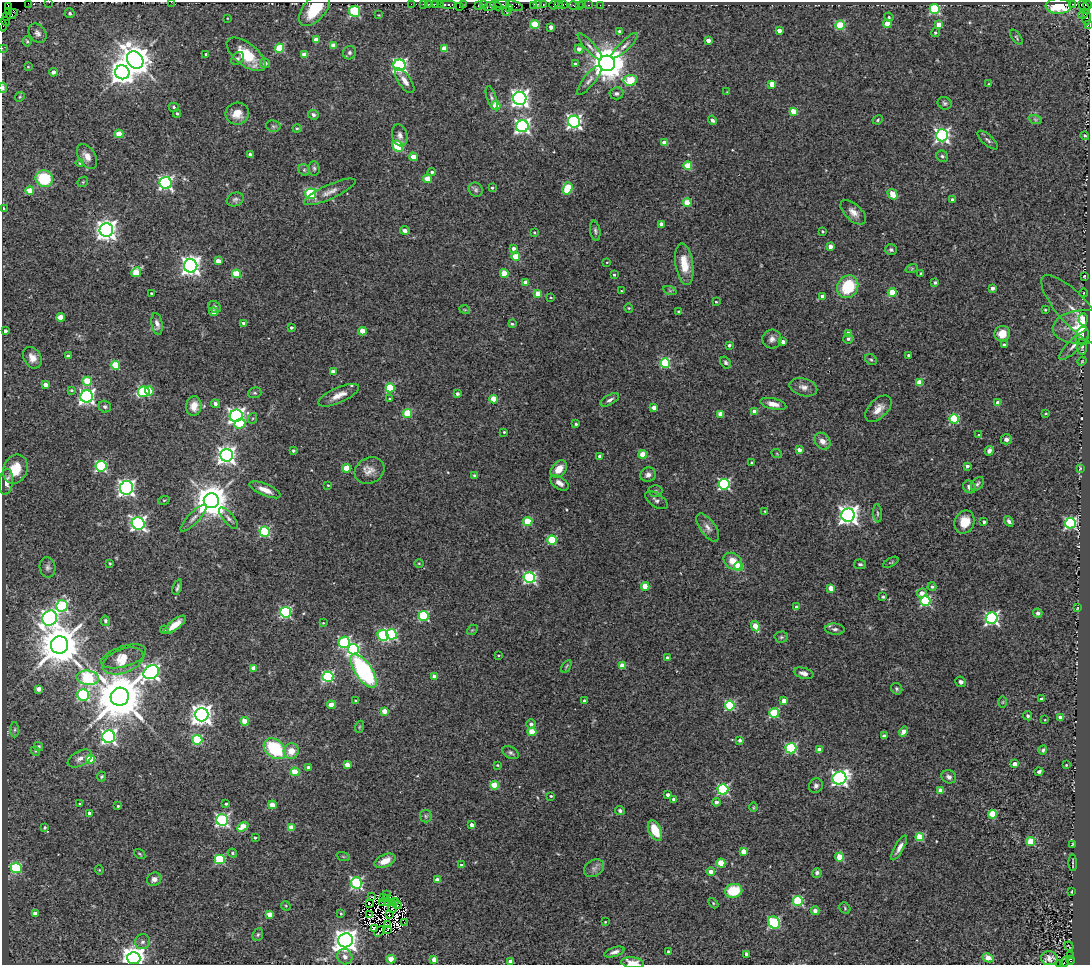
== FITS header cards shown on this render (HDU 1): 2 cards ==
NAXIS1  =                 1088
NAXIS2  =                  963

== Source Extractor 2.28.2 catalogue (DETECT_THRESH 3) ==
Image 1088 x 963 px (HDU 1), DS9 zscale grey, 1 PNG px = 1 image px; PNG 1092 x 967 px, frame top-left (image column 1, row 963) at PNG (2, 2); each listed source drawn as its Kron ellipse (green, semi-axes under 4 px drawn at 4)
Background 0.727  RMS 0.056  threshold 0.167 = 3 sigma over >= 5 px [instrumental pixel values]
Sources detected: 488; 9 with non-positive FLUX_AUTO (blend fragments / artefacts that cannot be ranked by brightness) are neither listed nor drawn; the other 479 listed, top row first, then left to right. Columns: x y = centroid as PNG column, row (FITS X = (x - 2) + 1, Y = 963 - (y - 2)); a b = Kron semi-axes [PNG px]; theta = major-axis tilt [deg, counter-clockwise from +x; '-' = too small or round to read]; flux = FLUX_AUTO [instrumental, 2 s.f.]
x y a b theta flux
49 2 2 2 - 18
171 2 2 2 - 2.2
28 3 2 2 - 45
411 4 2 2 - 6.9
423 4 2 2 - 47
429 4 3 2 - 36
436 4 3 2 - 21
440 4 2 2 - 34
448 4 8 3 0 130
463 4 3 2 - 34
501 4 7 3 1 99
537 4 3 2 - 38
543 4 3 2 - 16
559 4 3 2 - 40
563 4 3 3 - 27
1073 4 3 2 - 26
478 5 4 2 - 100
483 5 4 2 - 63
554 5 5 3 - 68
579 5 2 2 - 16
583 5 2 2 - 9.1
589 5 3 2 - 43
600 5 2 2 - 8.5
1088 5 4 3 - 78
489 6 6 3 26 220
496 6 6 3 -26 240
514 6 8 4 -21 150
533 6 3 3 - 110
574 6 5 3 - 85
1058 6 13 7 -2 170
9 7 4 3 - 830
459 7 3 2 - 64
1084 7 7 3 -53 110
509 8 2 2 - 44
315 9 20 11 50 130
935 9 5 5 - 360
355 11 5 5 - 370
8 12 3 2 - 250
506 12 4 2 - 3.8
70 13 5 5 - 8.7
12 14 6 3 38 1000
1083 14 6 3 46 350
379 15 4 3 - 2.8
6 17 2 2 - 48
889 17 5 4 - 4.8
227 18 3 2 - 2.6
1087 18 8 4 90 290
5 21 4 2 - 67
535 24 4 4 - 120
887 24 4 4 - 83
939 24 4 4 - 49
3 25 6 2 -79 93
840 25 5 4 - 170
1088 25 3 2 - 24
551 27 4 4 - 23
620 31 3 3 - 12
779 31 4 4 - 32
38 33 10 8 -53 16
935 33 5 4 - 6.9
1016 37 9 4 -55 6.3
316 40 4 4 - 43
708 40 4 3 - 24
27 41 5 4 - 4.9
333 45 4 4 - 37
590 46 17 5 -48 18
624 46 17 5 44 20
2 48 2 2 - 24
280 48 4 4 - 180
445 49 4 4 - 77
579 49 4 4 - 20
350 53 7 6 - 9.8
206 54 3 3 - 5.2
246 54 23 11 -38 110
304 55 4 4 - 50
238 58 7 5 44 8.6
135 60 9 7 -52 7200
265 63 5 4 - 15
607 63 8 7 - 9800
575 64 3 3 - 8.1
400 65 6 6 - 920
28 67 3 2 - 2.8
53 72 4 4 - 10
122 72 7 7 - 3200
589 80 18 6 51 19
630 80 6 5 - 160
405 81 14 6 -56 28
772 84 4 4 - 63
988 84 3 2 - 2.5
3 88 5 3 - 19
727 92 4 3 - 2.7
616 93 7 6 - 10
20 97 5 4 - 4.5
492 98 12 4 -71 10
520 98 6 6 - 1800
945 103 7 6 - 8.3
496 106 4 4 - 110
174 107 5 4 - 7.2
794 111 4 4 - 72
177 113 4 3 - 6.4
237 114 12 11 - 50
313 115 5 4 - 11
1035 119 7 4 -19 7.3
712 120 5 4 - 9.9
878 120 5 4 - 5.2
574 122 6 6 - 1100
273 126 7 5 -13 7.5
522 126 6 6 - 1100
297 128 4 4 - 4.1
119 134 4 4 - 93
400 135 11 7 -76 17
942 135 6 6 - 940
1085 136 4 4 - 6.7
988 140 13 5 -41 9.8
664 143 4 4 - 53
398 146 6 5 - 230
250 154 4 3 - 11
87 156 13 8 -57 30
942 156 6 5 - 9.5
413 157 4 4 - 54
80 163 4 4 - 4.7
688 166 4 4 - 110
314 168 7 5 -89 7.5
304 170 6 5 - 7.5
432 172 4 3 - 6.8
44 179 9 8 - 200
428 179 4 4 - 84
83 182 6 4 46 4.6
166 183 6 6 - 860
492 188 3 3 - 5.8
568 188 6 5 - 210
30 190 4 4 - 65
476 190 7 6 - 9.9
330 192 28 7 24 34
311 194 5 5 - 430
892 194 6 4 -58 45
235 200 8 6 19 11
953 200 3 3 - 12
687 203 4 4 - 100
3 209 3 3 - 7.1
853 212 16 8 -42 30
662 224 4 4 - 27
106 230 7 6 - 2600
405 230 4 3 - 18
595 231 10 5 -81 9.9
823 231 3 2 - 3.7
534 232 3 3 - 3.4
830 247 4 4 - 29
513 248 4 4 - 12
891 250 6 5 - 7.7
516 257 4 4 - 100
218 261 4 4 - 34
607 262 3 2 - 2.2
684 264 21 9 -82 83
191 266 6 6 - 2200
912 268 6 4 20 5.1
136 272 5 4 - 120
504 273 4 4 - 100
236 274 4 4 - 140
921 274 3 3 - 5.2
614 275 3 3 - 5.2
1084 276 3 2 - 3.3
526 282 4 4 - 36
935 283 4 4 - 7.4
848 287 11 10 - 170
992 288 4 3 - 20
621 291 2 2 - 2.4
670 291 7 4 -19 6.2
892 292 4 4 - 89
151 293 3 2 - 4.2
1084 293 4 3 - 2.6
538 294 4 4 - 55
822 296 4 4 - 13
551 297 3 2 - 3.2
716 302 3 2 - 3.4
215 307 7 5 -41 12
629 308 4 4 - 4.1
465 310 5 3 - 3.6
1045 310 4 3 - 4.4
1074 310 45 15 -47 75
214 312 4 4 - 18
679 312 4 3 - 4.9
61 317 4 4 - 70
1083 319 6 4 88 26
244 323 4 3 - 18
157 324 11 5 -81 18
512 324 3 3 - 5
291 327 3 3 - 7.1
1082 327 30 17 4 120
5 331 3 3 - 10
363 331 4 4 - 72
848 333 4 4 - 30
1002 334 8 7 - 50
1082 336 9 6 77 22
772 339 9 9 - 18
848 339 5 4 - 10
783 342 4 3 - 23
729 345 3 3 - 8.9
1004 345 4 3 - 12
1074 345 20 6 44 29
1082 347 8 5 88 8.4
908 355 3 3 - 5.2
68 356 4 3 - 14
32 358 11 8 -59 31
871 360 6 5 - 5.8
1082 361 4 4 - 3.5
726 362 6 4 -56 7.7
665 363 5 5 - 270
115 365 5 4 - 160
333 372 4 4 - 21
87 381 4 4 - 120
920 382 4 4 - 83
45 385 4 4 - 28
803 387 14 8 -15 23
390 388 4 4 - 200
71 390 4 3 - 4.1
149 391 4 4 - 110
144 392 6 5 - 310
255 393 7 5 17 7
457 394 4 3 - 11
339 395 22 7 24 43
87 396 6 6 - 1100
390 399 4 3 - 4.9
494 399 4 4 - 82
610 400 10 5 30 12
998 403 4 4 - 50
215 404 4 4 - 14
773 404 13 5 -13 28
194 406 10 7 82 43
105 407 6 6 - 9.1
654 408 4 4 - 28
878 409 16 9 46 36
755 412 4 4 - 49
1046 413 4 2 - 3
407 414 4 4 - 170
721 414 4 4 - 53
236 416 6 6 - 1300
253 418 5 3 - 4.3
954 419 5 4 - 260
240 424 5 4 - 130
576 424 3 3 - 6
504 432 3 3 - 3.9
979 435 4 3 - 4.2
1006 439 5 5 - 11
822 441 9 7 -48 25
799 450 4 4 - 28
293 451 4 4 - 7.9
989 451 5 4 - 16
643 454 4 4 - 93
777 454 5 3 - 3.4
226 455 6 6 - 1900
600 456 4 3 - 17
752 463 3 3 - 5.6
101 466 5 5 - 470
967 466 3 3 - 18
347 468 4 4 - 110
1080 468 3 2 - 2.6
15 469 15 12 68 90
559 469 10 6 48 46
369 470 15 13 26 33
648 475 8 7 - 19
475 476 4 3 - 12
6 482 13 7 83 36
559 483 10 6 -34 19
724 484 5 5 - 550
977 484 8 5 50 8.3
328 485 3 2 - 2.9
969 487 7 5 -51 15
126 488 7 6 - 1500
265 490 17 6 -23 38
655 491 7 6 - 8.1
164 500 6 3 18 4
656 500 13 6 -33 14
211 501 7 7 - 9200
765 511 4 3 - 4.2
877 513 9 3 -85 6.6
848 515 7 6 - 2300
194 518 18 5 46 19
229 518 13 5 -49 12
1009 521 5 4 - 10
528 522 4 4 - 150
965 522 12 9 67 68
984 522 3 3 - 10
138 523 6 6 - 1000
1070 523 5 5 - 570
708 527 16 7 -54 24
264 532 5 5 - 370
552 540 4 4 - 200
733 561 10 7 -36 49
891 562 8 3 30 4.1
110 563 3 3 - 3.7
419 563 5 3 - 3.5
860 564 6 4 -10 7.2
739 566 4 4 - 130
48 567 10 8 -79 13
529 578 6 5 - 570
645 586 4 4 - 79
177 587 8 3 70 7.8
932 587 4 4 - 8.1
831 588 4 4 - 42
922 593 5 4 - 31
883 597 3 3 - 5.4
925 601 5 5 - 350
62 606 6 5 - 540
797 607 4 4 - 12
1077 608 3 2 - 2.2
286 612 5 5 - 540
1038 613 4 4 - 9.1
424 616 5 5 - 290
50 618 8 7 - 1500
992 618 6 5 - 850
105 621 5 4 - 8.5
323 623 3 2 - 3
175 625 13 5 38 40
755 626 5 4 - 78
835 629 10 5 -4 11
164 630 4 4 - 5.6
472 630 6 4 43 4.9
391 634 5 5 - 400
383 635 6 5 - 320
781 637 7 5 2 7.1
344 642 6 5 - 460
60 645 9 8 - 15000
353 649 5 5 - 520
498 655 4 2 - 3.5
124 656 23 10 18 46
667 658 4 3 - 19
123 661 21 12 21 59
566 666 7 3 59 4.3
622 666 4 4 - 65
254 668 4 4 - 46
364 671 20 8 -56 640
151 672 8 6 30 1400
804 673 10 5 -16 17
434 676 4 4 - 30
328 677 5 5 - 450
88 678 11 7 -6 480
961 682 5 5 - 11
39 689 4 4 - 34
897 689 6 5 - 7
83 695 6 6 - 400
120 697 9 9 - 24000
1041 699 3 3 - 13
356 701 3 3 - 7.3
584 701 3 3 - 9.5
784 701 4 4 - 46
1003 702 6 4 89 4.2
331 705 4 4 - 48
730 705 5 5 - 310
384 711 4 4 - 52
774 713 5 4 - 240
202 715 7 6 - 2800
1028 716 5 4 - 6.8
1060 718 4 4 - 30
1045 720 2 2 - 2.6
245 721 4 4 - 90
531 724 5 4 - 15
359 727 6 4 71 5.2
15 730 8 4 90 7.1
904 731 5 4 - 28
532 732 4 4 - 95
884 736 4 3 - 15
109 737 6 6 - 980
197 740 5 5 - 240
740 740 4 4 - 14
38 746 5 4 - 9.3
791 748 5 5 - 400
275 749 12 9 -38 230
819 749 4 4 - 26
1043 750 5 3 - 6.7
35 751 5 4 - 5.5
291 751 8 7 - 49
511 753 9 5 -31 9.4
80 758 13 7 29 22
90 759 4 4 - 150
1014 764 4 4 - 24
347 765 4 4 - 44
497 765 4 3 - 3.7
1066 765 2 2 - 2.9
308 767 4 3 - 7.7
295 772 4 4 - 110
1039 772 4 3 - 9.9
101 776 5 4 - 5.4
949 777 7 6 - 15
839 778 7 6 - 1200
494 785 4 4 - 120
816 786 7 6 - 10
723 789 5 5 - 440
941 790 4 4 - 61
668 795 4 3 - 14
551 796 3 3 - 4.5
674 799 4 4 - 13
716 802 4 4 - 17
80 804 4 2 - 3.5
226 804 3 3 - 5.9
272 805 4 4 - 65
118 806 3 3 - 4
753 807 5 3 - 3.4
620 811 5 4 - 10
90 813 4 4 - 28
992 814 4 4 - 160
426 816 6 5 - 9
222 820 6 6 - 770
472 825 4 3 - 22
45 827 4 4 - 6.3
243 827 6 4 33 91
291 827 4 4 - 55
655 830 11 6 -66 91
920 837 4 4 - 160
255 838 3 3 - 6.3
1031 842 4 4 - 130
1072 845 4 2 - 3.3
899 848 14 4 61 21
744 851 4 4 - 64
232 853 5 4 - 4.8
140 854 6 3 -36 4
343 856 7 4 -20 5.1
840 857 4 4 - 100
220 859 5 5 - 280
385 861 11 6 23 42
721 863 4 4 - 110
1073 863 8 2 -89 4.9
461 865 4 3 - 5.9
16 868 5 5 - 330
594 868 11 8 31 18
99 870 4 4 - 4.5
711 871 4 4 - 27
817 873 5 4 - 11
154 879 7 6 - 22
437 880 4 4 - 28
357 883 6 5 - 560
734 891 9 7 12 130
1072 892 3 2 - 3
387 895 3 2 - 2.9
371 897 4 2 - 2.2
383 897 3 2 - 4.1
386 899 3 2 - 0.96
395 901 2 2 - 5.5
798 901 5 5 - 310
391 902 3 2 - 3.3
383 903 3 2 - 4.8
387 903 3 2 - 4.1
713 903 6 4 -46 4.2
369 904 4 2 - 0.1
397 905 4 2 - 0.93
286 906 5 4 - 3.8
845 908 6 5 - 5.1
392 909 4 3 - 0.29
815 911 4 4 - 21
35 913 4 4 - 23
270 914 4 4 - 51
341 914 3 3 - 4.4
369 915 3 2 - 7.1
389 915 2 2 - 2.3
605 922 3 2 - 3.3
774 922 6 5 - 420
404 923 4 2 - 5.5
387 925 2 2 - 5.2
374 929 4 2 - 5.8
387 930 2 2 - 4.7
379 931 6 2 47 3.3
258 935 6 5 - 6.3
346 940 7 7 - 3500
143 942 7 7 - 13
1069 946 5 2 - 2.6
668 951 3 3 - 3.8
614 952 10 4 19 15
747 954 4 3 - 19
1070 955 3 2 - 160
345 957 8 7 - 19
134 958 6 6 - 4000
988 958 5 4 - 60
1049 958 8 7 - 22
391 959 4 4 - 87
434 959 4 4 - 37
1071 960 4 3 - 220
510 961 4 3 - 17
1064 962 4 3 - 68
633 963 11 5 -6 45
1059 964 3 2 - 7.9
At the frame edge (FLAGS 8, measured only in part): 15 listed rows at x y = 49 2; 171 2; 28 3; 9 7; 315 9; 3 25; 1088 25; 2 48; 3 88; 3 209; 134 958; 510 961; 1064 962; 633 963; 1059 964
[9 non-positive-flux detections neither listed nor drawn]